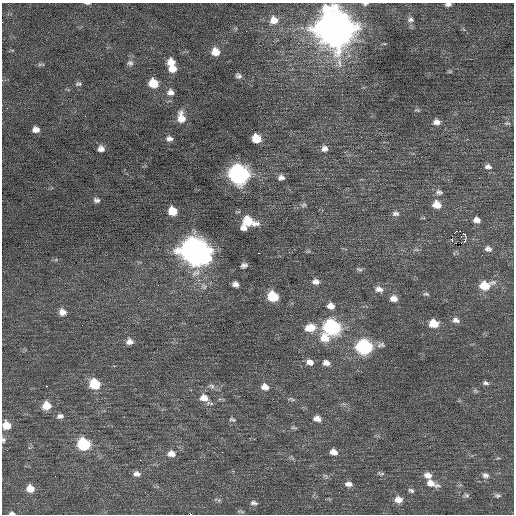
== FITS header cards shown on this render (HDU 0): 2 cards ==
NAXIS1  =                  512 / Axis length
NAXIS2  =                  512 / Axis length

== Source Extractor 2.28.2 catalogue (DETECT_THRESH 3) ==
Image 512 x 512 px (HDU 0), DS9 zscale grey, 1 PNG px = 1 image px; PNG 516 x 516 px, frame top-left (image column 1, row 512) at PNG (2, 3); no overlay
Background 0.238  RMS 0.78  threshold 2.35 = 3 sigma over >= 5 px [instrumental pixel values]
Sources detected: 112; all 112 listed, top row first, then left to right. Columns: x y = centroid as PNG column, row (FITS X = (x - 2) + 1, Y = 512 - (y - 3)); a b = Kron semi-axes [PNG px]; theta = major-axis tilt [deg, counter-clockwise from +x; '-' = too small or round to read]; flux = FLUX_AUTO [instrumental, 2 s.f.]
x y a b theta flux
88 3 8 3 -3 75
365 4 6 3 4 75
448 4 7 4 2 170
410 19 9 8 - 220
274 20 9 8 - 470
335 28 15 13 -53 130000
12 50 6 3 -18 57
215 52 9 9 - 670
171 62 9 8 - 600
130 63 9 7 -9 180
41 64 10 3 0 90
173 69 9 7 0 590
450 72 7 3 0 67
238 76 8 7 - 170
153 83 8 8 - 1200
78 84 8 5 2 120
170 92 9 8 - 280
7 108 3 2 - 90
417 110 7 4 -8 79
85 116 2 2 - 180
181 117 14 9 -82 670
441 121 3 2 - 190
437 122 9 7 -3 280
507 123 9 5 -5 110
36 130 7 6 - 320
256 138 7 7 - 1100
169 139 8 6 -5 220
101 149 7 7 - 270
324 149 8 7 - 270
488 167 9 6 -5 190
238 174 10 10 - 18000
281 178 7 6 - 210
439 192 10 7 -8 180
97 200 8 6 -16 170
304 205 8 6 33 130
437 205 9 8 - 630
172 211 7 7 - 1000
395 213 9 7 -1 190
477 220 8 6 -16 300
248 221 13 8 -17 1500
244 228 6 5 - 260
456 231 2 2 - 130
460 231 2 2 - 190
465 235 3 2 - 360
452 240 3 2 - 300
465 240 4 3 - 110
488 249 9 7 -15 220
416 250 9 4 8 110
194 251 13 11 -24 52000
308 251 7 4 18 76
258 253 3 2 - 130
244 265 6 5 - 170
359 269 9 5 -18 120
316 282 9 6 -7 260
235 284 6 5 - 240
485 285 14 9 14 1200
204 286 11 8 -44 290
379 289 11 8 -12 320
426 294 10 5 -11 100
273 297 8 8 - 1900
394 299 9 7 -6 380
331 306 10 8 -15 360
62 312 9 8 - 350
456 320 10 7 -13 230
434 324 9 7 -6 1000
310 327 13 9 10 830
331 327 10 9 - 8100
324 338 13 11 -24 880
130 342 9 8 - 290
381 345 12 7 6 210
364 347 9 8 - 7700
310 362 9 7 -15 310
326 363 10 7 -17 300
485 383 8 5 -10 150
95 384 9 8 - 1700
46 386 2 2 - 370
212 386 10 7 -17 190
265 387 10 8 -19 380
191 390 4 3 - 38
475 391 7 5 -54 99
204 398 12 10 -14 530
291 399 12 4 -14 120
46 406 9 8 - 710
60 416 9 6 9 200
232 419 8 4 -20 95
317 419 10 7 -14 320
6 425 9 8 - 670
294 427 9 4 -10 92
425 436 3 2 - 36
3 440 7 5 -86 120
84 444 9 8 - 3500
333 452 9 7 -17 380
171 454 10 8 -3 390
292 458 10 3 -49 84
140 460 2 2 - 140
381 473 10 4 -10 110
137 474 9 6 -12 240
428 475 9 7 -14 380
485 475 9 7 -24 200
325 476 9 5 -33 110
431 483 15 7 -21 550
348 484 10 6 -8 270
30 488 9 8 - 610
411 490 8 5 -25 120
466 495 8 6 -9 120
497 495 9 5 -5 120
219 500 6 5 - 95
398 500 9 7 -9 460
254 503 10 6 -9 170
241 511 10 3 -15 83
12 513 7 5 -1 130
191 514 3 2 - 1600
At the frame edge (FLAGS 8, measured only in part): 7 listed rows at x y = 88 3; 365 4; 448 4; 6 425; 3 440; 12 513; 191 514